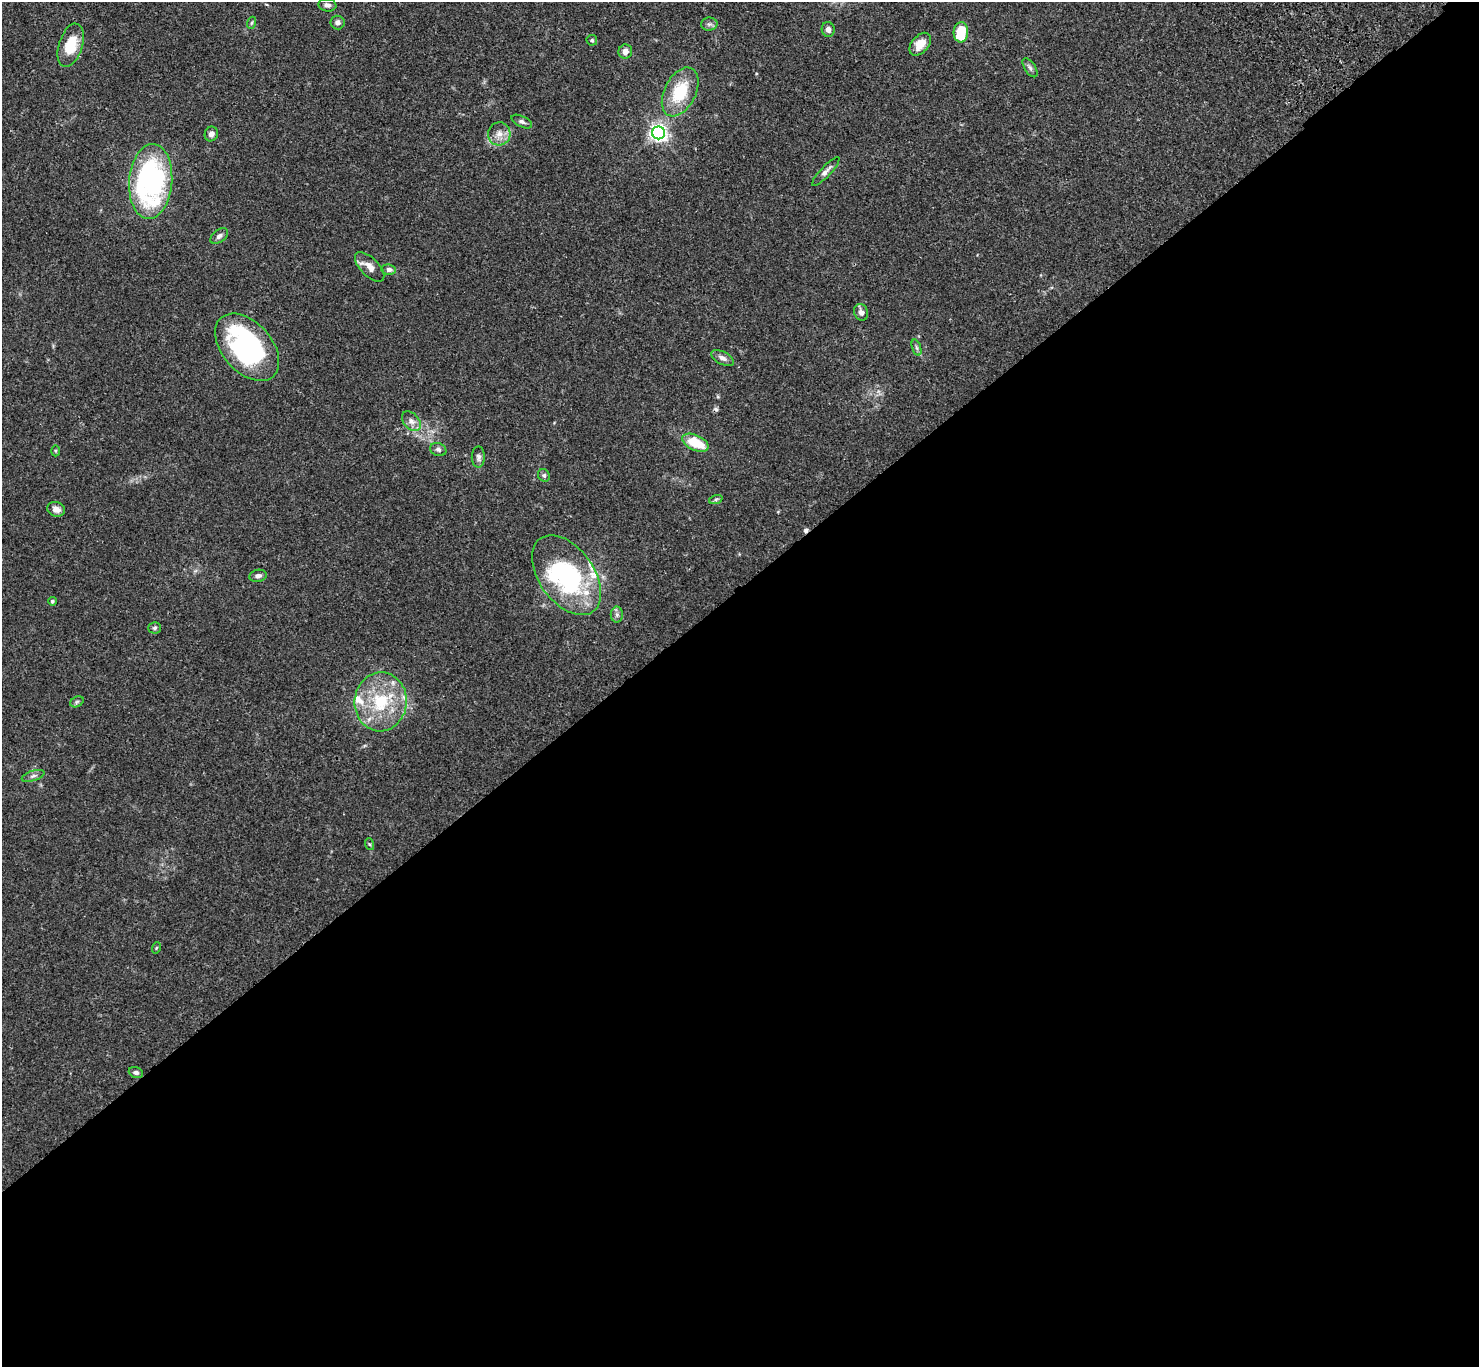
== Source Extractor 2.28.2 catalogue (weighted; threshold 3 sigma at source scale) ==
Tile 15 of 4 x 4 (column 3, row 4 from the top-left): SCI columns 3053-4529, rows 244-1608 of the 6107 x 6088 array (HDU 1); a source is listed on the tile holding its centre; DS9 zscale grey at full resolution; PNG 1481 x 1369 px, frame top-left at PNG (2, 2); each listed source drawn as its Kron ellipse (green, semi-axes under 4 px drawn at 4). Shown black and unused: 57% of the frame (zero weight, under 3 of 4 exposures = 6% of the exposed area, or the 3 px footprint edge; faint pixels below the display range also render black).
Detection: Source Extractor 2.28.2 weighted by HDU 2 'WHT'; one run over the whole footprint, this tile lists its part. Background 0.0643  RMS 0.0058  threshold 0.0261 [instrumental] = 3 sigma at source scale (4.5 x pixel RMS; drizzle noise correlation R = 1.50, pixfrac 1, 0.05/0.05 arcsec/px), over >= 5 px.
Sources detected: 52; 2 inside a brighter object's white glare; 2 cosmic-ray / hot-pixel residue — neither listed nor drawn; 4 inside a brighter listed object's ellipse — not listed separately; the other 44 listed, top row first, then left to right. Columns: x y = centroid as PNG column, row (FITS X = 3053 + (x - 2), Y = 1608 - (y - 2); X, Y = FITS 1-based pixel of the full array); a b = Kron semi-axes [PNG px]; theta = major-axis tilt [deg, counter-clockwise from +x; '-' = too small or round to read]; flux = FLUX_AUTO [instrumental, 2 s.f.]
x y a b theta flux
327 5 9 6 -8 2.2
251 23 6 4 70 0.82
337 23 7 7 - 2
709 24 8 6 1 1.7
828 29 7 6 - 2.4
961 32 10 7 87 19
592 40 5 5 - 1
920 44 13 8 49 7.8
71 45 22 11 72 17
625 52 7 7 - 2.9
1030 68 11 5 -57 1.6
680 92 26 16 63 25
522 122 11 5 -26 1.7
659 133 6 6 - 220
211 134 7 6 - 2.3
499 134 12 11 - 5.1
826 171 19 5 47 2.8
151 182 38 21 86 110
219 236 10 6 38 2
370 267 19 9 -45 4.9
389 270 7 5 -8 2.2
861 312 8 6 -73 2.9
247 347 39 25 -48 110
916 348 8 3 -71 1.2
722 358 12 6 -28 2.8
411 421 11 7 -48 3.3
695 443 14 7 -24 17
438 449 8 6 -21 1.7
55 451 5 3 - 0.63
478 457 10 6 89 1.9
544 475 6 5 - 1.2
716 499 7 4 19 1
56 509 9 7 -19 3.1
567 575 45 27 -54 70
258 576 8 6 9 2.1
52 601 4 4 - 0.89
617 615 8 6 90 1.8
155 628 6 5 - 1.2
77 702 7 5 32 1.1
381 702 29 26 85 34
33 776 12 5 18 1.8
369 844 6 4 -70 0.66
156 948 6 3 71 0.54
136 1072 7 5 -19 1.6